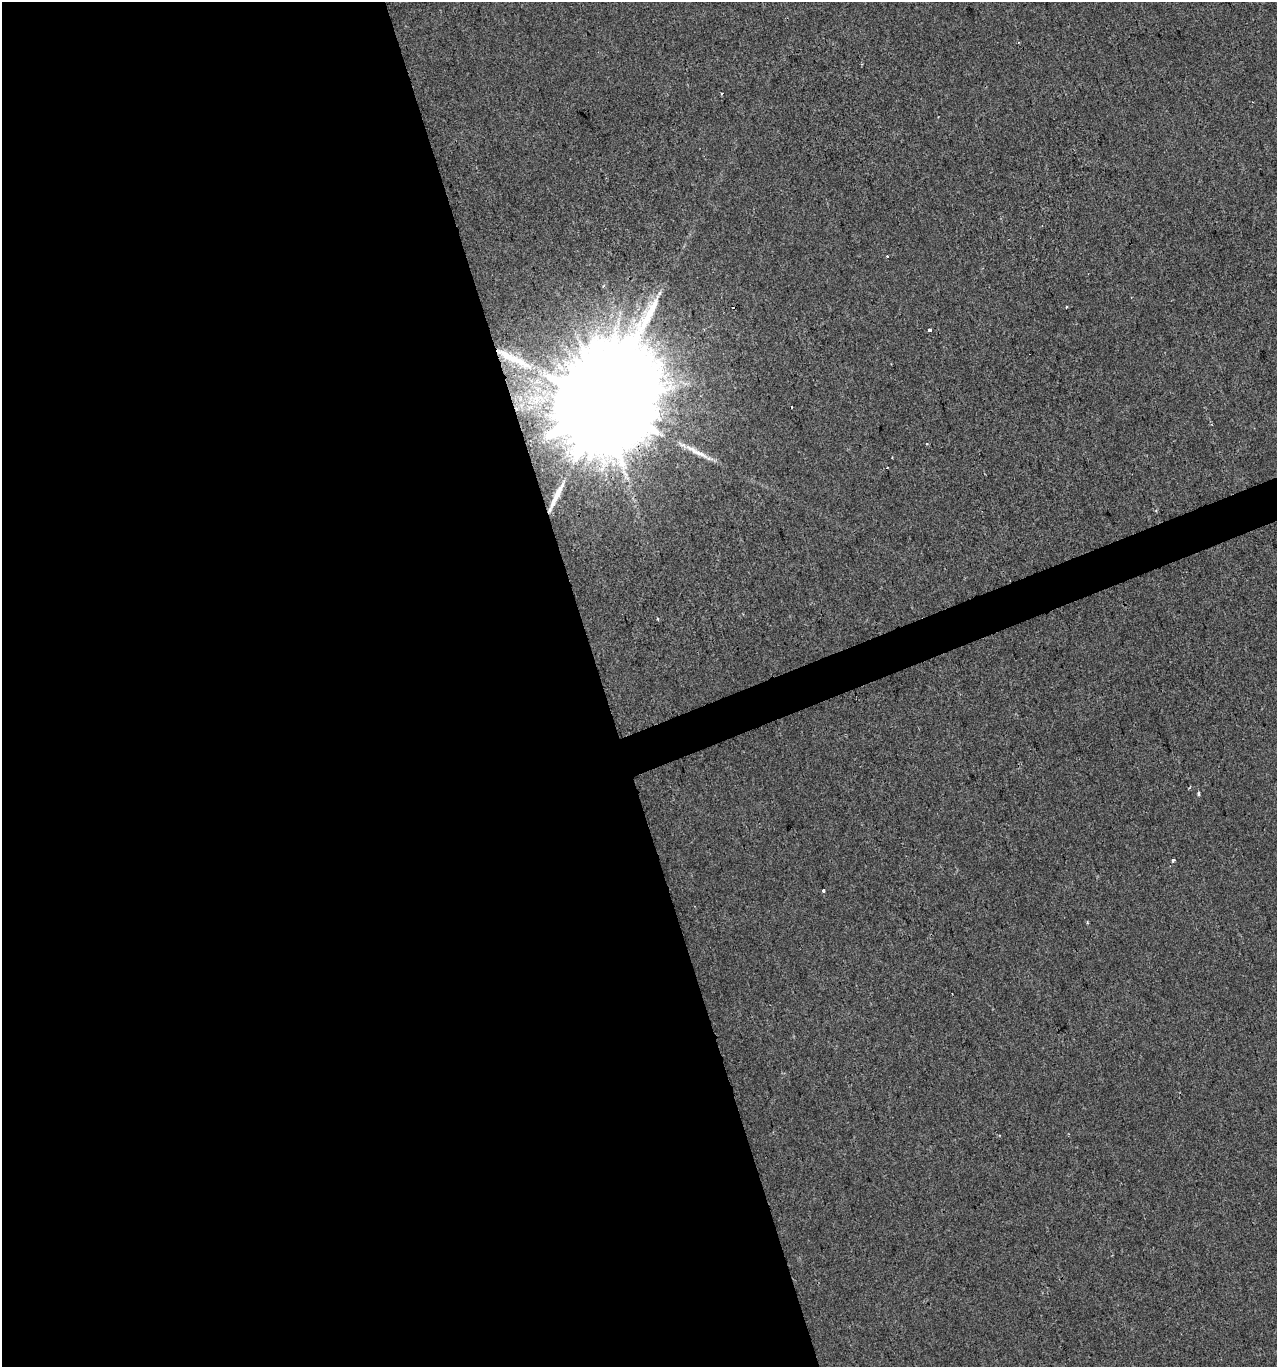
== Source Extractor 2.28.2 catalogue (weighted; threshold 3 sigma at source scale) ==
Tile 9 of 4 x 4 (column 1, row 3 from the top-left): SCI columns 125-1399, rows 1366-2730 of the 5294 x 5460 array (HDU 1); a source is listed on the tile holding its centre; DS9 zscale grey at full resolution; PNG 1279 x 1369 px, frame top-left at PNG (2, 2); no overlay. Shown black and unused: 49% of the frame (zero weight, under 2 of 3 exposures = <1% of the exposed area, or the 3 px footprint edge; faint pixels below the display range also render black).
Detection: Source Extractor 2.28.2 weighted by HDU 2 'WHT'; one run over the whole footprint, this tile lists its part. Background 9.07e-04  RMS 0.0047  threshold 0.0212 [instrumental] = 3 sigma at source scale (4.5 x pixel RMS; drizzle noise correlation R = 1.50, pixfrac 1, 0.0396/0.0396 arcsec/px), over >= 5 px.
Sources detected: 13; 2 cosmic-ray / hot-pixel residue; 2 long thin detections or spike segments (spike, bleed or trail) — not listed; the other 9 listed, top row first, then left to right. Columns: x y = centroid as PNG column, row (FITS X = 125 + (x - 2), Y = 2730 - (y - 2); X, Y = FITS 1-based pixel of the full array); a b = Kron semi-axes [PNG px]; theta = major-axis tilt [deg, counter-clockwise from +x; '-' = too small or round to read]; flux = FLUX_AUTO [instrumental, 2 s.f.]
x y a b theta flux
722 93 3 3 - 0.5
1066 307 3 2 - 0.51
930 330 3 3 - 4
512 358 59 9 -27 17
603 404 47 26 -76 28000
1199 794 7 3 -90 0.72
1173 860 4 3 - 0.92
823 890 3 3 - 2.4
1087 922 5 3 - 0.46
Overlapping masked pixels (flux is a lower limit): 2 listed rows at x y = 512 358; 603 404